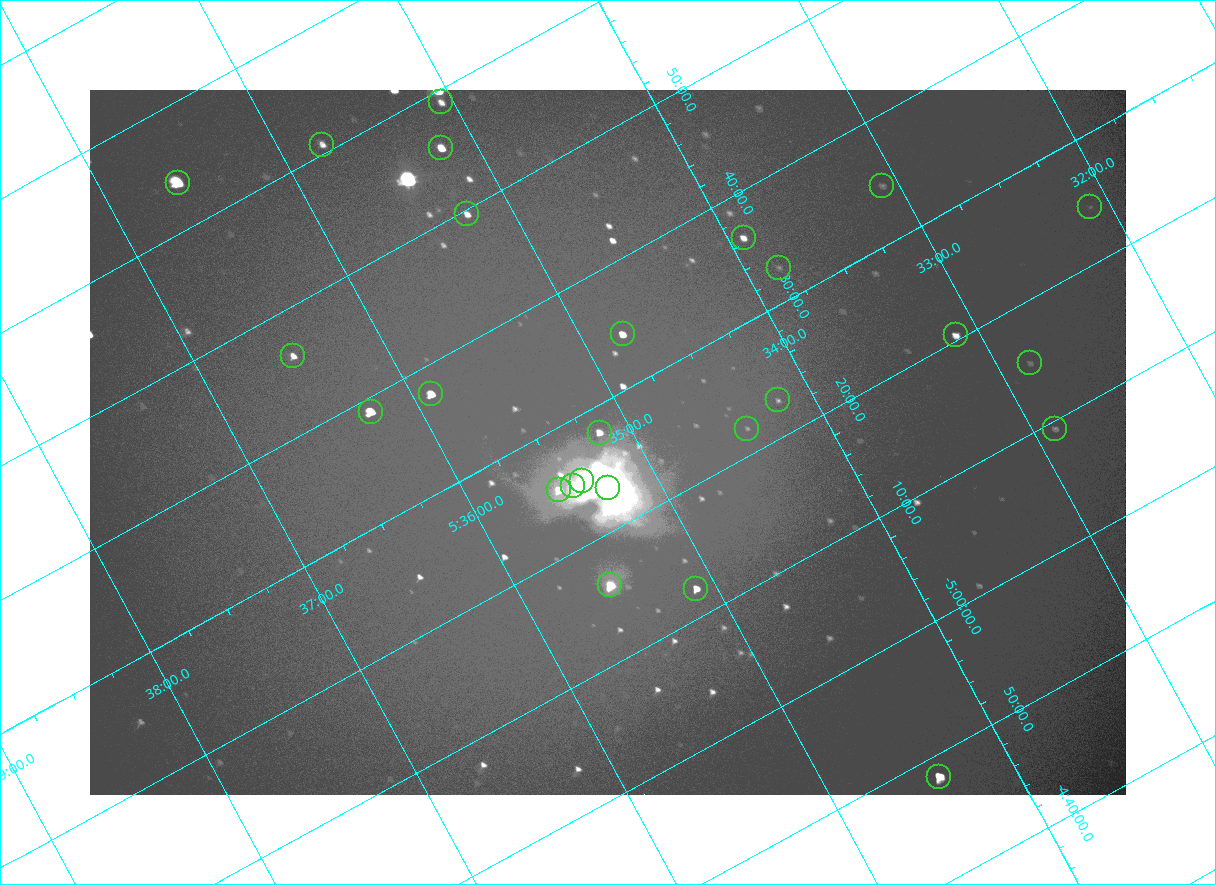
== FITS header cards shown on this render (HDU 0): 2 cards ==
NAXIS1  =                 2072
NAXIS2  =                 1410

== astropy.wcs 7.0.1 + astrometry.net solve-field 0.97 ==
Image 2072 x 1410 px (HDU 0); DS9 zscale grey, zoomed out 1/2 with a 90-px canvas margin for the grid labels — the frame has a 2x2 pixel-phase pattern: the four 2x2 pixel phases sit at different levels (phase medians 96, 103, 103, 171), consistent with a one-shot-colour (mosaic) sensor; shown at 1/2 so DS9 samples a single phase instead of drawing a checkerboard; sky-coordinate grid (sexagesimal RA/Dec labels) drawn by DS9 from the SOLVED WCS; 26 Tycho-2 reference stars matched to detected sources circled (green)
Header WCS: none
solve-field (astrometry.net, Tycho-2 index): SOLVED blind (the file carries no WCS)
Solved WCS: RA---TAN-SIP/DEC--TAN-SIP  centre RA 05:35:09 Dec -05:27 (83.79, -5.45 deg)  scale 2.55 arcsec/px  FOV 88.2' x 59.8'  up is -152 deg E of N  parity flipped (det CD > 0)
(file carries no celestial WCS; the grid is the blind solution)
Tycho-2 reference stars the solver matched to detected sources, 26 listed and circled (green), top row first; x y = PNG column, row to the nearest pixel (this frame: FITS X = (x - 90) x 2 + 1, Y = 1410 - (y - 90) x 2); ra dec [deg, ICRS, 3 dp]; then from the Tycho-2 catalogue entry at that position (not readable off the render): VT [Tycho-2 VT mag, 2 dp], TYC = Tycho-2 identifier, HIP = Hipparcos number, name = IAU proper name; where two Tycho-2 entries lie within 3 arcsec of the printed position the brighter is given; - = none
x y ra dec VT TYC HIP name
441 102 83.765 -5.984 8.95 4778-1377-1 - -
322 144 83.942 -6.013 8.95 4778-1351-1 - -
441 148 83.796 -5.927 7.42 4778-1370-1 - -
178 182 84.149 -6.065 5.71 4778-1379-1 26345 -
882 186 83.271 -5.577 10.70 4774-816-1 - -
1090 207 83.027 -5.407 10.64 4774-422-1 - -
467 214 83.808 -5.827 8.43 4778-1364-1 - -
744 238 83.480 -5.607 8.83 4774-850-1 - -
779 268 83.455 -5.546 10.93 4774-913-1 - -
622 334 83.696 -5.571 8.07 4774-809-1 - -
956 335 83.281 -5.341 8.59 4774-473-1 26021 -
293 356 84.122 -5.770 8.64 4778-1069-1 - -
1030 363 83.207 -5.255 10.70 4774-524-1 - -
430 394 83.975 -5.628 7.32 4778-1369-1 - -
778 400 83.546 -5.382 10.28 4774-846-1 - -
370 412 84.063 -5.648 6.51 4778-1378-1 26314 -
747 428 83.604 -5.368 10.89 4774-818-2 - -
1055 428 83.221 -5.156 10.21 4774-573-1 - -
600 432 83.791 -5.465 8.45 4774-849-1 - -
582 481 83.845 -5.416 5.03 4774-933-1 26235 -
573 486 83.860 -5.417 6.19 4774-934-1 - -
608 488 83.819 -5.390 5.06 4774-931-1 26221 -
558 490 83.881 -5.421 8.46 4774-935-1 - -
610 585 83.881 -5.267 6.87 4774-906-1 26258 -
696 588 83.776 -5.204 7.81 4774-915-1 - -
939 776 83.600 -4.804 6.81 4774-926-1 26137 -